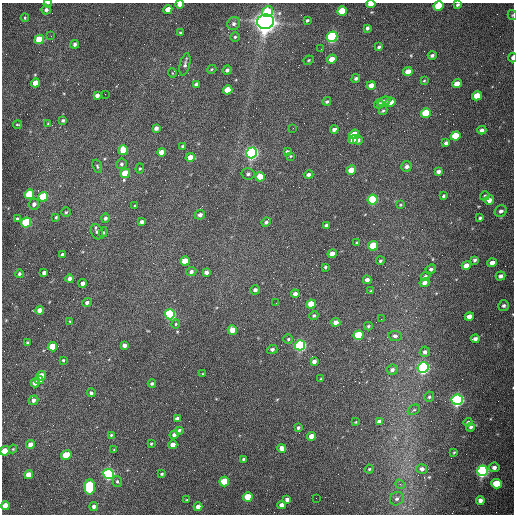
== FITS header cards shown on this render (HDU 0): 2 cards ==
NAXIS1  =                  512 /fastest changing axis
NAXIS2  =                  512 /next to fastest changing axis

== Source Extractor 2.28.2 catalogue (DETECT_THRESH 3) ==
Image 512 x 512 px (HDU 0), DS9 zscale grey, 1 PNG px = 1 image px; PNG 516 x 516 px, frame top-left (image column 1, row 512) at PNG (2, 3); each listed source drawn as its Kron ellipse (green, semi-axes under 4 px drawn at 4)
Background 1560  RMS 24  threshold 71.4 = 3 sigma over >= 5 px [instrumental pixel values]
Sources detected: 204; all 204 listed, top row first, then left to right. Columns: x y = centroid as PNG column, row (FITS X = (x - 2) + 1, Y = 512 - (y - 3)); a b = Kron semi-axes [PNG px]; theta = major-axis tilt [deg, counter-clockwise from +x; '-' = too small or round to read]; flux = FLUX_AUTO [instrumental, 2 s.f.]
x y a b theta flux
48 3 4 2 - 1.2e+03
180 4 4 3 - 9.0e+03
371 4 4 3 - 1.8e+04
457 5 4 3 - 3.1e+03
438 6 5 4 - 6.0e+04
168 9 4 4 - 1.5e+04
46 10 4 4 - 4.0e+03
268 11 6 5 - 5.3e+04
342 11 5 4 - 6.9e+04
512 15 5 4 - 1.7e+03
25 18 4 3 - 1.5e+03
307 20 3 3 - 2.1e+03
265 22 8 7 - 2.0e+06
234 24 7 6 - 4.6e+03
367 28 4 3 - 3.8e+03
180 33 3 2 - 1.6e+03
51 36 3 2 - 1.5e+03
235 37 5 5 - 2.5e+03
332 37 5 5 - 3.5e+05
39 39 5 4 - 4.4e+04
75 44 4 4 - 4.2e+03
379 47 4 3 - 2.6e+03
321 49 2 2 - 7.7e+02
432 55 4 3 - 3.7e+03
512 58 5 3 - 6.1e+03
332 59 5 4 - 2.2e+04
309 60 5 3 - 1.7e+03
185 64 11 5 77 4.7e+03
212 69 5 3 - 1.6e+03
227 70 4 4 - 4.2e+03
408 71 5 4 - 1.4e+04
172 73 5 3 - 1.1e+03
356 78 4 4 - 3.2e+03
424 81 4 3 - 1.5e+03
35 83 4 4 - 2.4e+04
196 84 4 4 - 3.2e+03
457 84 5 4 - 1.8e+04
371 85 4 4 - 1.2e+04
228 90 5 4 - 3.4e+04
105 94 2 2 - 7.2e+02
97 95 4 4 - 7.6e+03
477 96 5 4 - 2.6e+04
327 101 4 4 - 2.6e+03
384 101 6 4 22 7.3e+03
390 102 5 4 - 2.2e+04
379 104 5 4 - 4.3e+03
383 111 4 3 - 2.2e+03
426 113 5 4 - 6.6e+04
63 120 4 3 - 2.9e+03
48 123 4 3 - 1.4e+03
17 124 4 2 - 1.5e+03
156 128 4 4 - 6.0e+03
293 128 2 2 - 8.2e+02
334 129 4 4 - 6.2e+03
482 130 4 4 - 5.4e+03
354 134 5 4 - 2.6e+04
455 136 5 4 - 4.8e+04
353 140 5 4 - 1.3e+04
358 140 5 4 - 4.8e+03
446 143 4 4 - 5.2e+03
182 146 3 3 - 2.1e+03
123 150 5 4 - 4.5e+04
161 152 4 4 - 1.5e+04
287 152 4 3 - 3.2e+03
251 153 5 5 - 6.7e+05
291 156 3 3 - 1.2e+03
190 157 4 4 - 1.3e+04
121 164 5 5 - 3.5e+03
97 166 7 4 -71 2.5e+03
407 166 5 5 - 5.4e+03
140 169 5 4 - 1.9e+03
351 170 5 4 - 2.9e+04
438 172 4 3 - 5.3e+03
125 173 5 4 - 4.1e+04
248 174 6 5 - 4.2e+03
309 174 5 4 - 4.6e+03
260 177 5 4 - 3.7e+04
29 194 5 4 - 7.0e+04
443 196 3 3 - 2.5e+03
485 196 5 4 - 2.0e+03
43 197 5 4 - 8.2e+04
373 200 5 5 - 1.7e+05
489 200 5 4 - 9.0e+03
34 204 5 5 - 6.6e+03
400 205 4 4 - 1.5e+03
135 206 3 3 - 2.2e+03
501 211 6 5 - 5.1e+03
66 212 5 4 - 2.2e+03
200 215 5 4 - 5.8e+03
56 217 4 3 - 1.9e+03
105 218 5 4 - 4.0e+03
480 218 3 3 - 2.6e+03
17 219 3 3 - 2.4e+03
142 222 4 4 - 5.7e+03
266 222 5 4 - 3.9e+03
26 223 5 4 - 1.4e+05
326 225 4 3 - 3.1e+03
97 232 8 5 -69 4.3e+03
103 232 5 4 - 1.9e+03
357 243 4 3 - 2.4e+03
373 246 5 4 - 6.7e+04
332 254 5 4 - 1.6e+04
62 255 4 3 - 3.8e+03
475 260 4 4 - 3.0e+03
185 261 5 4 - 3.5e+04
380 261 4 4 - 2.4e+03
492 263 5 4 - 1.1e+04
466 266 5 4 - 1.9e+04
325 267 3 3 - 2.2e+03
431 269 5 4 - 3.6e+03
191 272 5 4 - 4.5e+03
206 272 4 4 - 6.3e+03
44 273 4 3 - 5.5e+03
19 274 4 4 - 2.9e+03
425 276 5 4 - 3.0e+03
500 276 5 4 - 5.4e+03
70 279 4 4 - 7.0e+03
367 280 4 4 - 6.5e+03
83 283 4 4 - 6.3e+03
424 283 5 4 - 6.6e+03
255 290 5 4 - 5.3e+03
371 291 3 2 - 1.4e+03
295 294 4 4 - 7.4e+03
87 303 5 4 - 4.8e+03
276 303 2 2 - 9.3e+02
311 304 5 4 - 3.1e+04
504 306 5 5 - 3.8e+03
40 310 4 4 - 1.4e+04
170 314 5 5 - 3.5e+05
314 315 5 4 - 2.4e+03
469 316 5 4 - 1.2e+04
381 319 2 2 - 8.0e+02
70 321 3 3 - 1.5e+03
336 322 4 4 - 1.1e+04
176 324 4 4 - 1.7e+03
368 326 4 3 - 2.0e+03
232 330 5 4 - 2.3e+04
358 335 5 4 - 1.1e+05
395 336 7 5 -8 3.7e+03
288 339 4 4 - 2.1e+03
475 339 4 4 - 5.6e+03
27 343 4 3 - 2.5e+03
124 345 4 4 - 5.7e+03
300 345 5 5 - 4.2e+05
52 347 5 4 - 5.0e+04
272 349 5 4 - 3.7e+03
425 352 5 5 - 4.6e+03
63 360 4 4 - 1.9e+03
314 361 4 3 - 6.0e+03
423 368 5 5 - 5.7e+05
392 370 5 5 - 5.3e+03
203 374 4 2 - 1.2e+03
41 376 5 4 - 1.7e+04
321 379 3 3 - 1.5e+03
39 380 4 4 - 1.3e+04
35 383 4 4 - 9.3e+03
152 383 4 4 - 3.1e+03
91 393 4 4 - 3.1e+03
429 397 5 4 - 2.5e+03
33 400 5 4 - 6.3e+03
457 400 5 5 - 6.3e+05
414 410 6 4 27 3.1e+03
177 419 4 4 - 7.2e+03
379 421 4 4 - 5.8e+03
356 422 3 2 - 1.2e+03
468 422 4 4 - 2.8e+03
471 427 4 4 - 3.3e+03
298 428 4 4 - 2.9e+03
179 430 3 3 - 2.4e+03
111 435 4 4 - 2.0e+03
174 435 4 4 - 4.9e+03
311 436 4 4 - 1.3e+04
30 444 4 4 - 1.0e+04
151 444 3 3 - 1.8e+03
173 445 4 4 - 1.4e+04
282 448 4 4 - 1.3e+04
13 449 4 3 - 1.5e+03
114 450 4 3 - 1.7e+03
5 451 5 4 - 3.0e+04
454 452 4 3 - 1.4e+03
66 455 5 4 - 4.1e+04
243 459 3 3 - 1.8e+03
494 467 5 5 - 6.2e+03
369 469 4 4 - 1.9e+03
422 469 5 5 - 6.0e+03
482 471 5 5 - 4.9e+05
109 474 5 5 - 4.5e+05
162 474 3 3 - 2.2e+03
29 475 4 4 - 2.6e+04
117 481 5 4 - 2.9e+03
224 481 5 5 - 4.3e+04
400 484 5 4 - 2.4e+03
497 484 5 4 - 4.5e+04
90 487 7 5 -86 1.7e+05
248 497 5 4 - 3.3e+04
316 498 2 2 - 3.1e+03
287 499 4 3 - 6.0e+03
397 499 7 6 - 4.9e+03
187 500 3 2 - 1.6e+03
480 500 4 4 - 6.1e+03
281 505 4 4 - 8.4e+03
5 506 4 4 - 1.9e+04
94 506 4 4 - 6.5e+03
198 507 4 4 - 1.1e+04
At the frame edge (FLAGS 8, measured only in part): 9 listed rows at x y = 48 3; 180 4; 371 4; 457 5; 438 6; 512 15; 512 58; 5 451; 5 506